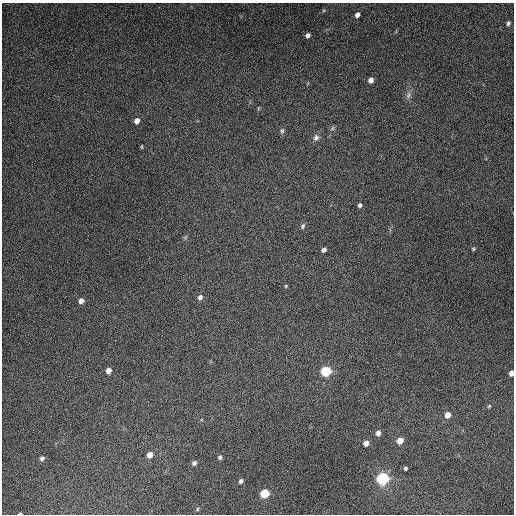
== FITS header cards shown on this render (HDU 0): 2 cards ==
NAXIS1  =                  512
NAXIS2  =                  512

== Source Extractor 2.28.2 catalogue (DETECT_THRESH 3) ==
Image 512 x 512 px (HDU 0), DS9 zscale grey, 1 PNG px = 1 image px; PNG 516 x 516 px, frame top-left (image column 1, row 512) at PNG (2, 3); no overlay
Background 5280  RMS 320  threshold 967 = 3 sigma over >= 5 px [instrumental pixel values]
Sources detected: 35; all 35 listed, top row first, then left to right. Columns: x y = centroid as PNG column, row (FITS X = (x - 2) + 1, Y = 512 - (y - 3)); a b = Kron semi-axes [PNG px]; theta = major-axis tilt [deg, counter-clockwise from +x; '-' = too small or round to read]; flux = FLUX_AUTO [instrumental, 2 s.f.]
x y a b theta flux
357 15 6 5 - 8.1e+04
508 23 5 4 - 4.1e+04
308 35 5 5 - 6.7e+04
371 80 5 5 - 1.0e+05
408 95 10 5 77 7.9e+04
137 121 6 5 - 1.2e+05
332 128 7 5 59 4.4e+04
282 131 8 5 75 4.7e+04
316 138 9 8 - 8.9e+04
142 147 6 3 82 2.2e+04
360 205 6 5 - 5.0e+04
303 226 8 5 77 4.8e+04
473 249 6 5 - 3.1e+04
324 250 5 4 - 6.3e+04
286 286 5 4 - 2.4e+04
200 297 7 6 - 7.9e+04
81 301 6 5 - 9.9e+04
108 370 5 5 - 1.2e+05
326 371 7 7 - 9.4e+05
511 373 5 4 - 1.2e+05
489 406 6 3 45 2.5e+04
447 415 6 6 - 1.6e+05
378 433 6 5 - 1.0e+05
400 441 6 6 - 2.0e+05
366 443 6 5 - 1.1e+05
150 455 6 5 - 1.5e+05
220 457 5 5 - 4.6e+04
42 458 6 5 - 6.0e+04
194 463 5 5 - 5.7e+04
405 468 5 4 - 3.2e+04
383 479 9 8 - 1.4e+06
241 481 6 4 51 5.2e+04
265 493 6 6 - 6.0e+05
197 509 5 4 - 2.6e+04
20 514 4 2 - 2.0e+04
At the frame edge (FLAGS 8, measured only in part): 2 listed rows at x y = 511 373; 20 514